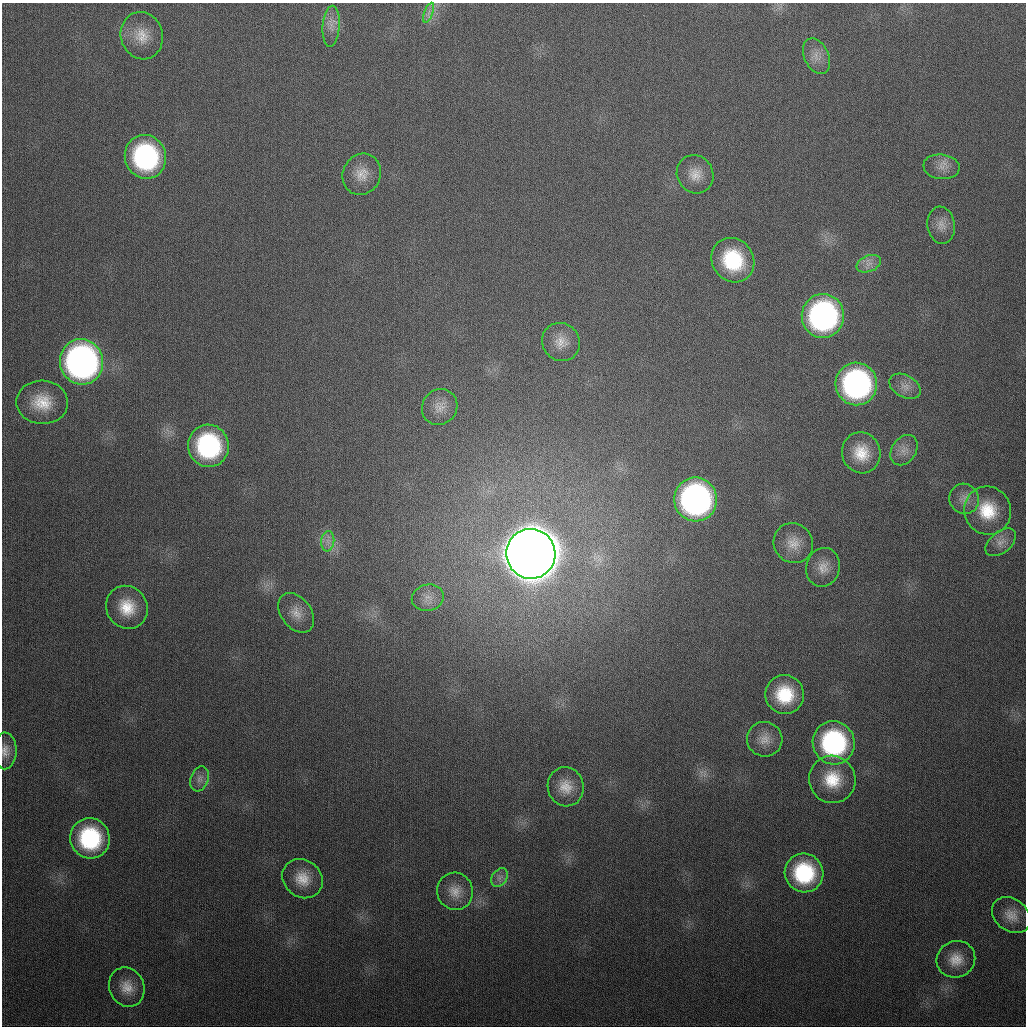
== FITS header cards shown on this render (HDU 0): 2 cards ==
NAXIS1  =                 1024
NAXIS2  =                 1024

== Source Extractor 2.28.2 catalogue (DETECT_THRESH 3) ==
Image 1024 x 1024 px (HDU 0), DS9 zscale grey, 1 PNG px = 1 image px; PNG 1028 x 1028 px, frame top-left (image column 1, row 1024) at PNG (2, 3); each listed source drawn as its Kron ellipse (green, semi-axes under 4 px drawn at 4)
Background 334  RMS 13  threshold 38.3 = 3 sigma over >= 5 px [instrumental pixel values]
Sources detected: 47; all 47 listed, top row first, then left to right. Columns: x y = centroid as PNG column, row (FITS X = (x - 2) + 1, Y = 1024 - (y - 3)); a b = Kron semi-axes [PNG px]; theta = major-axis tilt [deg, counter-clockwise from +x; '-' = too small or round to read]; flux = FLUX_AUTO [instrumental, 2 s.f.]
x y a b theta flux
429 13 10 3 69 2.9e+03
331 26 20 8 86 9.4e+03
142 36 24 21 -72 2.0e+04
816 56 19 12 -65 1.0e+04
145 157 22 20 -68 1.5e+05
942 167 18 12 -7 9.5e+03
362 174 21 19 64 1.6e+04
695 174 19 18 - 1.4e+04
941 225 18 13 -81 9.7e+03
733 260 23 20 -55 6.2e+04
869 264 12 8 22 6.7e+03
823 316 22 21 - 2.4e+05
561 342 19 18 - 1.4e+04
81 362 23 21 -76 4.2e+05
856 384 21 21 - 2.3e+05
905 386 17 11 -29 8.2e+03
42 402 26 21 -3 2.8e+04
440 407 18 17 - 1.2e+04
208 446 21 20 - 1.2e+05
904 450 16 12 56 8.9e+03
861 453 21 19 -73 2.4e+04
696 499 22 21 - 3.1e+05
964 499 15 14 - 1.0e+04
988 511 24 23 - 3.5e+04
328 541 10 6 83 5.1e+03
1001 542 18 10 39 8.6e+03
793 543 20 19 - 1.5e+04
531 554 25 24 - 6.4e+06
823 567 19 16 76 1.3e+04
428 598 16 13 12 1.0e+04
127 607 22 20 -56 2.7e+04
296 613 22 15 -53 1.3e+04
785 695 19 19 - 4.1e+04
765 739 18 17 - 1.2e+04
834 743 22 21 - 1.3e+05
5 751 18 11 89 8.6e+03
199 779 13 8 71 5.5e+03
832 779 24 23 - 3.4e+04
566 787 20 18 -76 1.6e+04
90 838 20 19 - 8.6e+04
804 873 19 19 - 6.9e+04
500 878 10 7 55 4.7e+03
302 879 21 18 -40 1.9e+04
455 891 19 18 - 1.3e+04
1011 915 21 16 -38 1.3e+04
956 959 19 18 - 1.7e+04
127 987 20 17 -65 1.5e+04
At the frame edge (FLAGS 8, measured only in part): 1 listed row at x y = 5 751